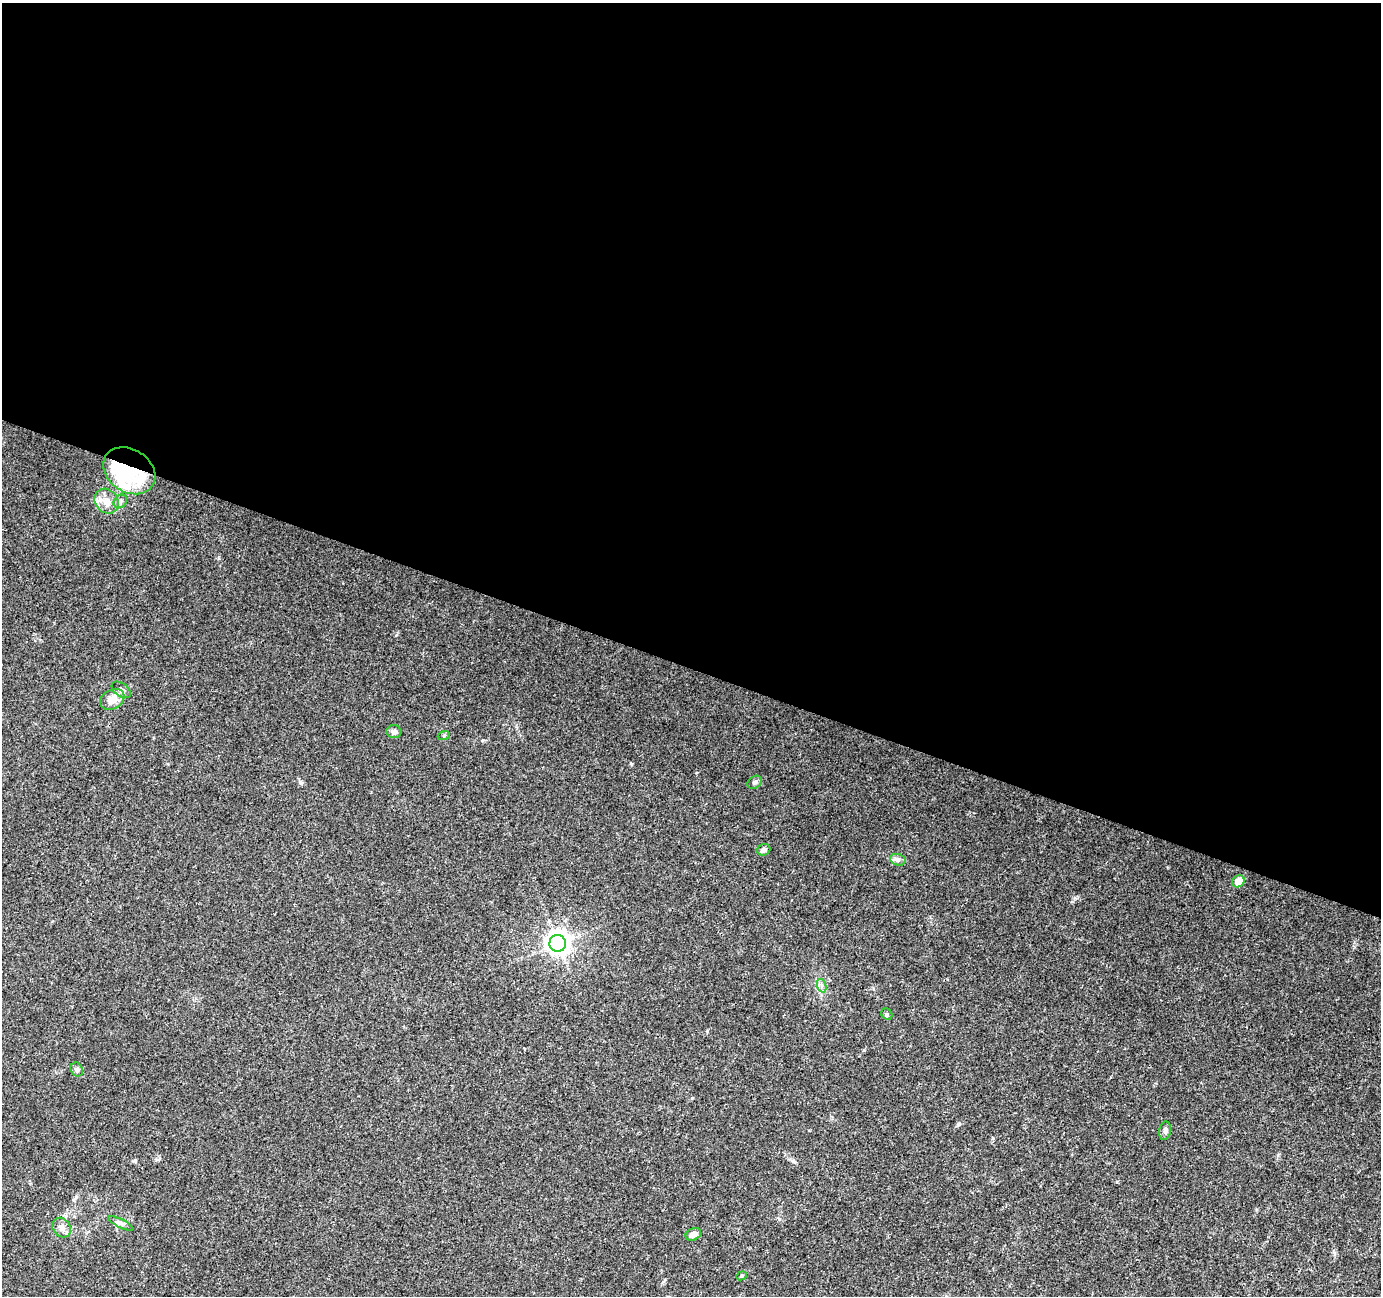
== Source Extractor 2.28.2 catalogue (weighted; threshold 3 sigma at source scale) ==
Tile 3 of 4 x 4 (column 3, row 1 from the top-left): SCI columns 2770-4148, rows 4157-5450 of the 5527 x 5664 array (HDU 1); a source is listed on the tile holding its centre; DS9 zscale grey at full resolution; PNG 1383 x 1298 px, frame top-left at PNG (2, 3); each listed source drawn as its Kron ellipse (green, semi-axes under 4 px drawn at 4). Shown black and unused: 51% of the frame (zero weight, under 3 of 4 exposures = <1% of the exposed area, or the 3 px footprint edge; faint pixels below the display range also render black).
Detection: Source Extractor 2.28.2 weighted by HDU 2 'WHT'; one run over the whole footprint, this tile lists its part. Background 0.022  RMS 0.0036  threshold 0.016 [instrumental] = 3 sigma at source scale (4.5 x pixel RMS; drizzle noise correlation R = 1.50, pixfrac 1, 0.0396/0.0396 arcsec/px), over >= 5 px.
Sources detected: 22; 2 inside a brighter object's white glare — neither listed nor drawn; the other 20 listed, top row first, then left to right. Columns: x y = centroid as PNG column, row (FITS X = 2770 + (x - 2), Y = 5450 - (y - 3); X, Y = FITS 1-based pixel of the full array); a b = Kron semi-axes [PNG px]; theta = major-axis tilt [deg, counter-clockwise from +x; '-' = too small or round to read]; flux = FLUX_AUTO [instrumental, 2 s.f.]
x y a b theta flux
129 471 28 21 -33 30
107 501 13 11 -48 3.9
120 501 7 6 - 0.98
121 690 11 6 -36 1.6
112 699 13 9 30 4
394 732 7 6 - 1.3
444 735 6 4 19 0.46
755 782 8 6 34 0.87
764 850 7 5 20 1.4
898 860 8 5 -16 1
1238 881 6 5 - 5
558 943 8 8 - 250
822 986 7 4 -71 0.93
887 1014 6 5 - 0.54
77 1070 7 6 - 0.92
1165 1131 9 6 80 1
121 1223 14 3 -25 0.96
62 1228 10 8 -52 2
693 1234 8 5 25 2.1
742 1276 5 4 - 0.43
Overlapping masked pixels (flux is a lower limit): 1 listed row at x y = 129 471
Unlisted compact peaks at least as high as the median listed source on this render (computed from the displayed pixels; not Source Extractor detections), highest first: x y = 631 764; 301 783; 1075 898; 707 1031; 958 1124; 993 1138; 1117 1182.